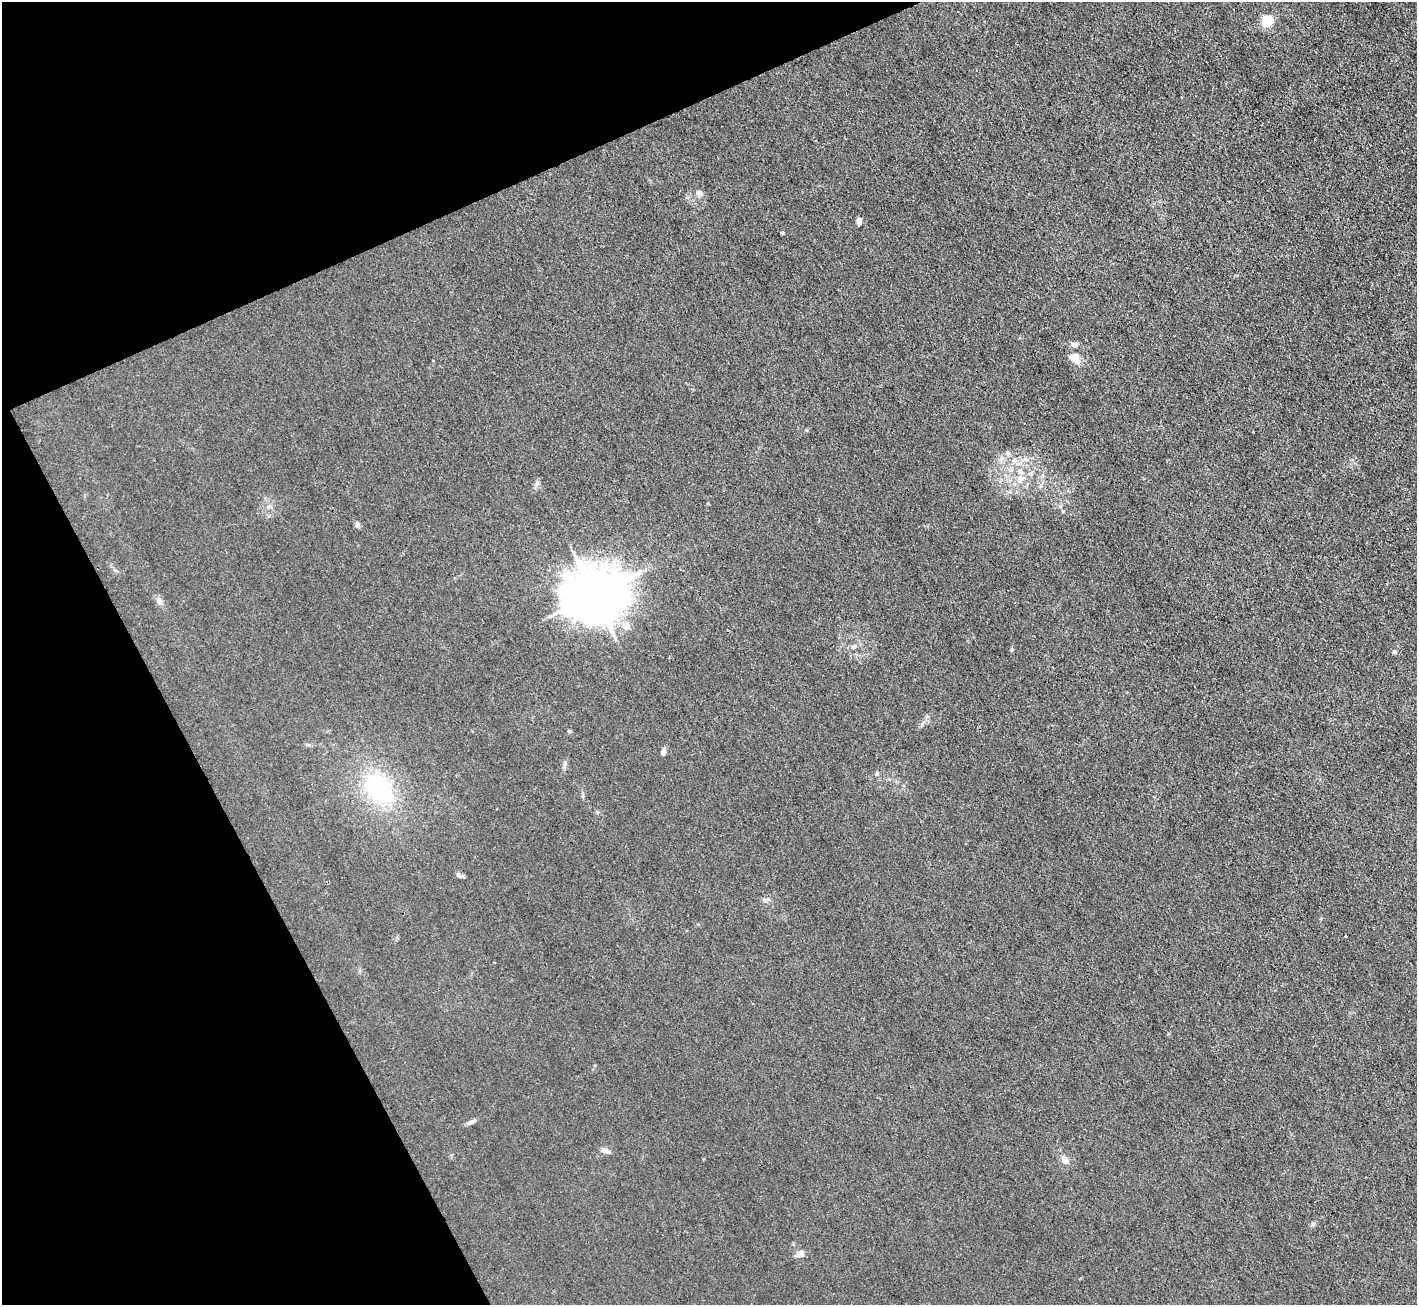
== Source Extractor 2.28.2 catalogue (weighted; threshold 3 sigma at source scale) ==
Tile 5 of 4 x 4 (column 1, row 2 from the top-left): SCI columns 1-1415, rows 2894-4196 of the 5662 x 5651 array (HDU 1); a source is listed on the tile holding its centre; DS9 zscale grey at full resolution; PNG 1419 x 1307 px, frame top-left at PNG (2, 2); no overlay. Shown black and unused: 22% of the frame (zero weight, under 3 of 4 exposures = <1% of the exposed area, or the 3 px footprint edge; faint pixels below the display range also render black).
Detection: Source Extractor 2.28.2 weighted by HDU 2 'WHT'; one run over the whole footprint, this tile lists its part. Background 0.0197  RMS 0.005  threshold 0.0225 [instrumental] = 3 sigma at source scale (4.5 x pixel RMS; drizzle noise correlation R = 1.50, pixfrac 1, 0.05/0.05 arcsec/px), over >= 5 px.
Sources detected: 25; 1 cosmic-ray / hot-pixel residue — not listed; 1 inside a brighter listed object's ellipse — not listed separately; the other 23 listed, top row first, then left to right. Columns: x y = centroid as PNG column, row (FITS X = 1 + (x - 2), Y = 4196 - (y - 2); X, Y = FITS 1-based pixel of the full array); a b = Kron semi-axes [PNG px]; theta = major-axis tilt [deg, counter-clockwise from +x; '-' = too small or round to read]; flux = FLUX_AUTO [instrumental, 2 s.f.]
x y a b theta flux
1267 21 5 5 - 45
698 192 7 7 - 1.5
859 221 7 5 -85 1.9
782 232 4 3 - 0.63
1074 345 9 6 -9 1.8
1074 359 14 9 -38 4.3
1008 453 6 5 - 1.1
1020 479 11 7 -74 2.9
1063 511 5 4 - 0.65
357 525 6 6 - 1.4
594 595 17 14 8 2800
160 601 9 5 -28 1.5
626 626 6 6 - 4.9
854 646 8 5 36 1.3
1394 652 5 4 - 0.98
663 751 8 6 73 1.7
565 763 7 4 89 1
379 789 35 25 -58 47
459 875 7 4 -45 0.86
472 1122 13 4 27 1.6
605 1151 12 6 -24 2
1065 1160 8 7 - 3.2
800 1254 7 7 - 3.6
Unlisted compact peaks at least as high as the median listed source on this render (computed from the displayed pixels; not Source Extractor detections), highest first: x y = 1011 650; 1313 1224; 569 731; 537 483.